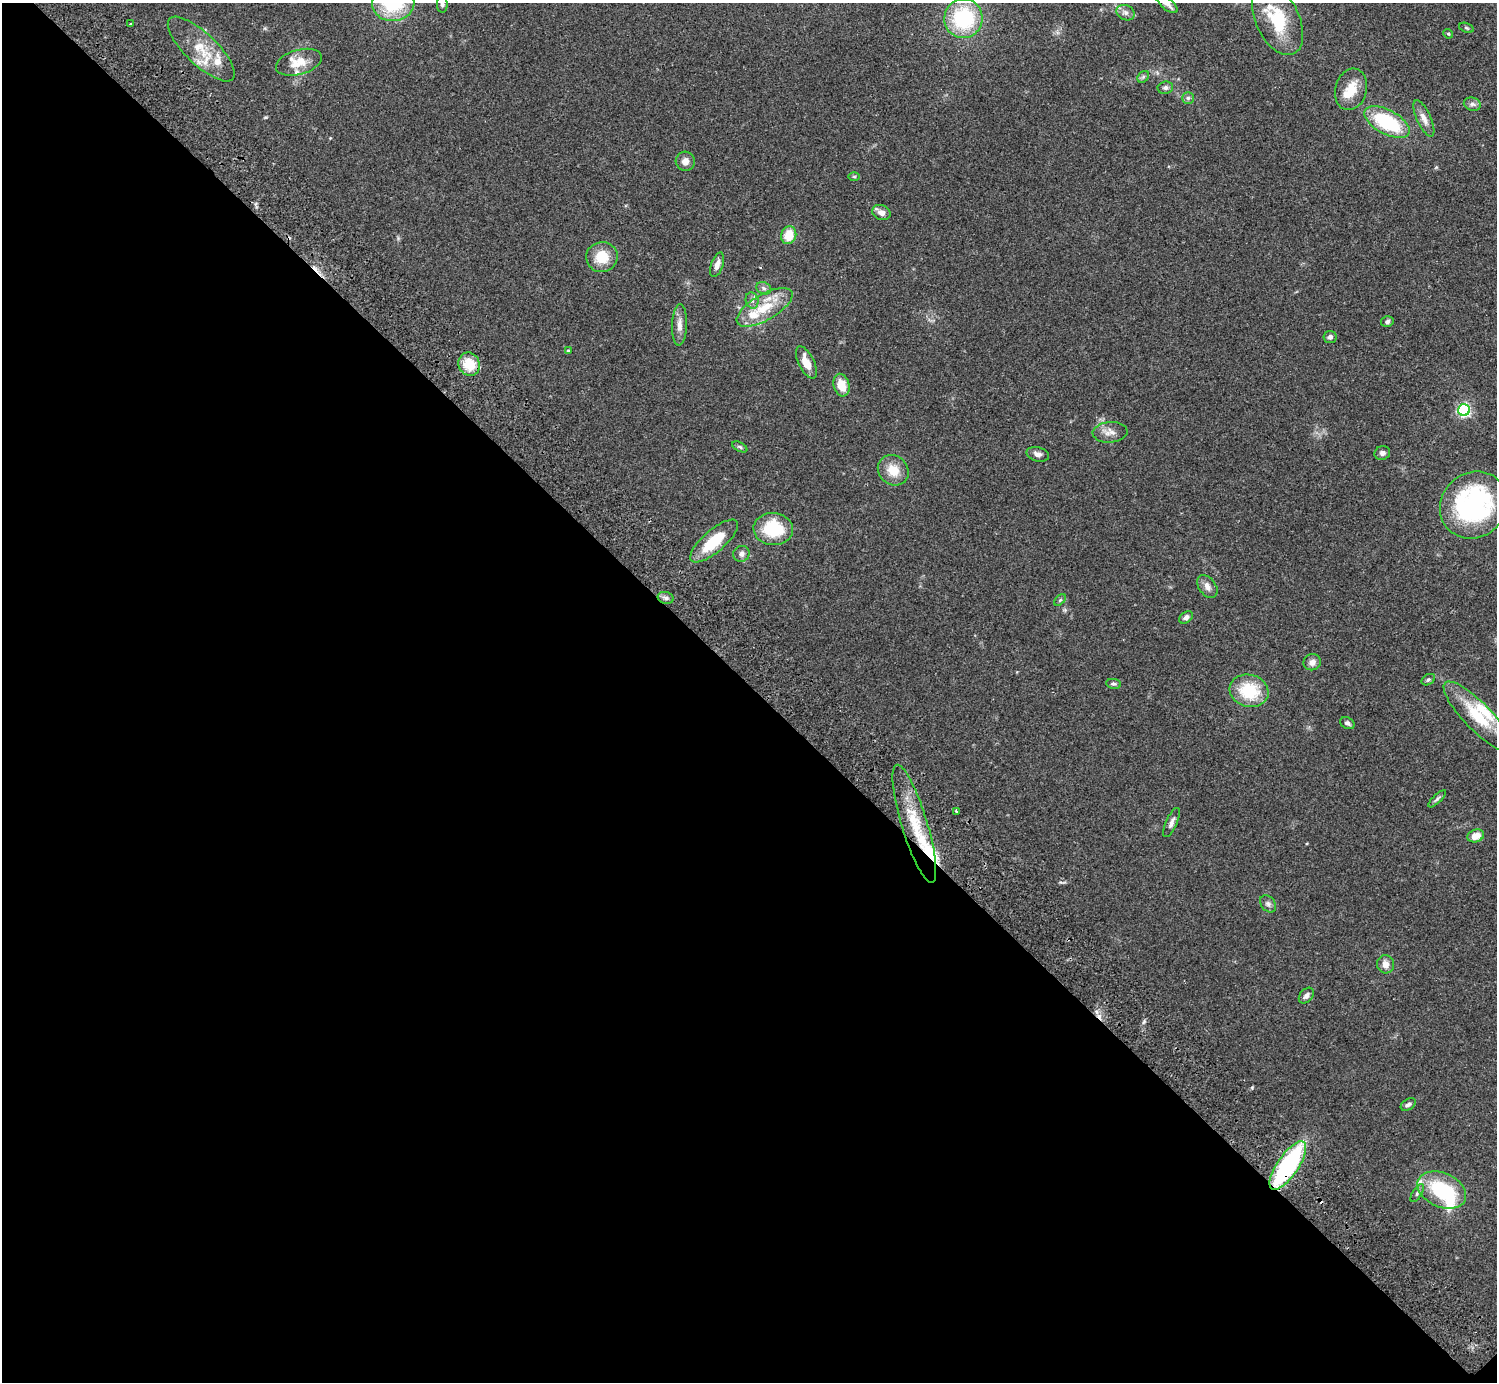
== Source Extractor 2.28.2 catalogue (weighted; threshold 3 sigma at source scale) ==
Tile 14 of 4 x 4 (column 2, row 4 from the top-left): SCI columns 1540-3034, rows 207-1586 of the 6072 x 6073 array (HDU 1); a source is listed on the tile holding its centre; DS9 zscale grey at full resolution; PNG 1499 x 1384 px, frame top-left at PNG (2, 3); each listed source drawn as its Kron ellipse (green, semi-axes under 4 px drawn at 4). Shown black and unused: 51% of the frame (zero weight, under 2 of 3 exposures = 3% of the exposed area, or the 3 px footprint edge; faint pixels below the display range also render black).
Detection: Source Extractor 2.28.2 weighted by HDU 2 'WHT'; one run over the whole footprint, this tile lists its part. Background 0.0731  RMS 0.0082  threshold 0.037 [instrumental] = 3 sigma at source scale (4.5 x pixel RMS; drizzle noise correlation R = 1.50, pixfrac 1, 0.05/0.05 arcsec/px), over >= 5 px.
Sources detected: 80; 1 inside a brighter object's white glare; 3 cosmic-ray / hot-pixel residue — neither listed nor drawn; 10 inside a brighter listed object's ellipse — not listed separately; the other 66 listed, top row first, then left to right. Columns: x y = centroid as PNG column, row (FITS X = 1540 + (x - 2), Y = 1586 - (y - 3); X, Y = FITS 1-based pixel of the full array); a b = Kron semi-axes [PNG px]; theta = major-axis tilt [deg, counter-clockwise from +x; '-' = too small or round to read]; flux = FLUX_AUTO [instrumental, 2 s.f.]
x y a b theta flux
393 3 21 18 8 53
442 4 8 5 -86 2.2
1167 4 13 5 -40 4.6
1126 13 9 7 -25 3.5
963 18 19 19 - 64
1278 20 38 22 -64 41
130 24 3 2 - 0.81
1466 28 7 4 -20 1.1
1448 34 5 4 - 0.93
201 49 44 15 -44 25
299 62 23 12 16 14
1143 77 6 5 - 1.5
1165 88 8 6 10 2.2
1351 89 21 15 74 15
1188 98 6 6 - 1.8
1472 104 8 6 -14 2.8
1424 118 19 7 -65 6.2
1387 122 25 12 -28 56
685 161 9 9 - 5.1
854 177 6 4 0 0.93
881 213 9 7 -21 4.6
789 235 9 7 73 16
602 257 16 15 - 18
717 265 13 6 71 4.5
764 288 8 6 -22 2.2
752 300 8 6 -76 3
765 307 31 13 30 24
1387 322 6 5 - 2
680 325 20 7 88 6.2
1330 337 6 6 - 2.4
568 351 4 4 - 0.91
806 362 17 7 -64 11
469 364 12 10 -62 18
842 385 11 8 -75 12
1464 410 6 6 - 150
1110 432 17 10 4 6.3
740 447 8 4 -28 1.3
1382 453 8 7 - 2.7
1038 454 11 7 -16 3.5
893 470 16 14 -42 14
1474 505 35 32 45 140
773 529 20 16 -5 37
714 541 30 11 41 29
741 554 8 8 - 3.4
1207 587 12 8 -53 4.9
666 598 8 6 -16 2.4
1060 600 7 4 45 1.2
1186 617 7 5 35 2.8
1312 662 9 8 - 4.4
1428 680 7 5 30 1.5
1114 684 7 5 -9 1.6
1249 691 20 16 -15 33
1478 717 47 13 -46 36
1347 723 7 5 -30 2.6
1437 799 11 4 44 1.8
956 811 3 2 - 2.1
1171 823 16 5 66 3.7
914 824 62 13 -73 38
1476 836 8 6 17 9.3
1268 904 9 7 -52 2.6
1386 964 9 8 - 5.3
1306 996 9 6 48 3.3
1408 1104 8 5 34 2.3
1288 1166 28 10 56 110
1442 1190 25 17 -23 48
1417 1193 10 4 57 1.8
Overlapping masked pixels (flux is a lower limit): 2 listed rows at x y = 914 824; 1288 1166
Isophote crosses this tile's border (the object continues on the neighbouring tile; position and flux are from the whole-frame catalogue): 4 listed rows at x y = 393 3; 442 4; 1167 4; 1278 20
Unlisted compact peaks at least as high as the median listed source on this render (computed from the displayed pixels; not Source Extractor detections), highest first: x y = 1144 1022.